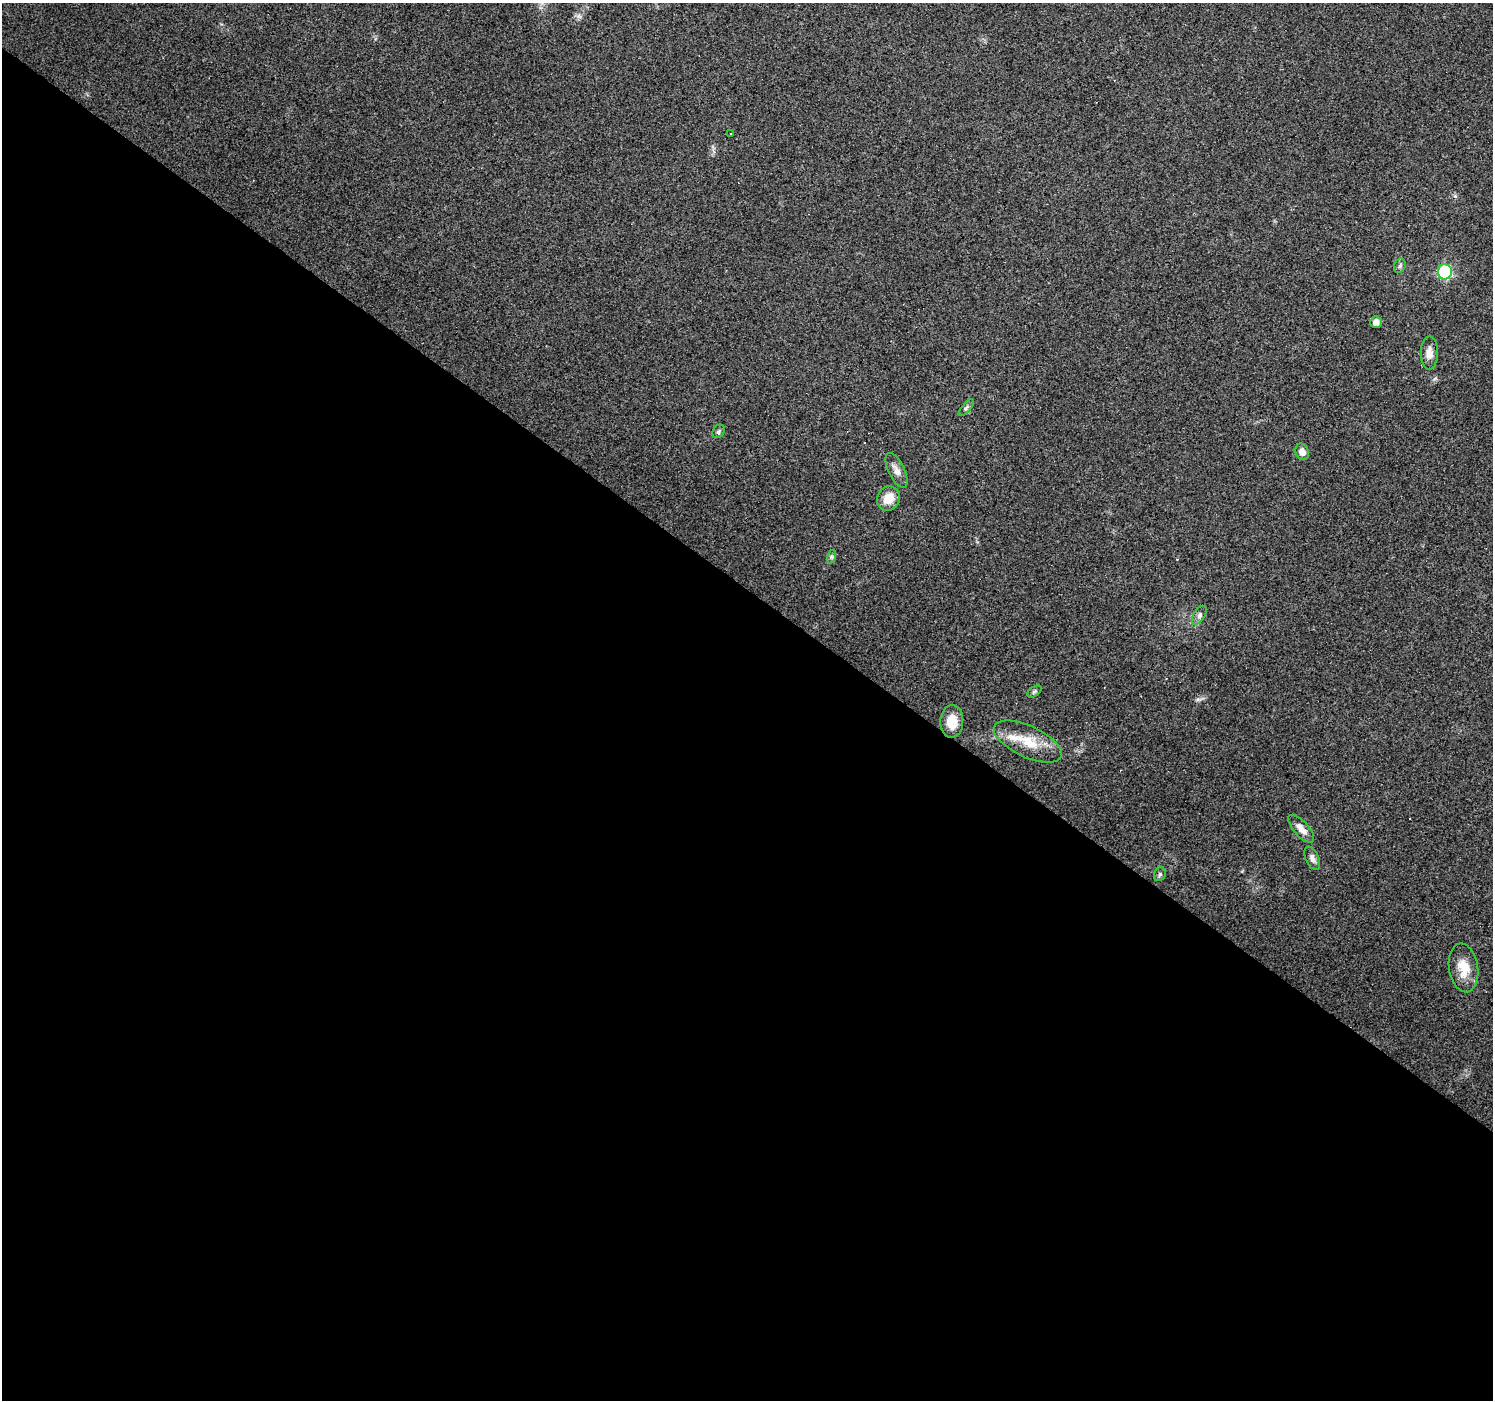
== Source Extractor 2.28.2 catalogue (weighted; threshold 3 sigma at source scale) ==
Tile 14 of 4 x 4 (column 2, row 4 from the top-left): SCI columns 1493-2983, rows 173-1570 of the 5968 x 6005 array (HDU 1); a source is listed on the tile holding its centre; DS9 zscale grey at full resolution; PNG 1495 x 1402 px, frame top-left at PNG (2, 3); each listed source drawn as its Kron ellipse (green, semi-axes under 4 px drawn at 4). Shown black and unused: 58% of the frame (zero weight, under 3 of 4 exposures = <1% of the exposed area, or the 3 px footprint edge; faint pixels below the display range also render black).
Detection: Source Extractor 2.28.2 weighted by HDU 2 'WHT'; one run over the whole footprint, this tile lists its part. Background 0.0939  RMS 0.0067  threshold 0.0302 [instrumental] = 3 sigma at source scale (4.5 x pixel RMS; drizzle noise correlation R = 1.50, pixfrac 1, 0.0396/0.0396 arcsec/px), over >= 5 px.
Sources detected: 22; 2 cosmic-ray / hot-pixel residue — neither listed nor drawn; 1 inside a brighter listed object's ellipse — not listed separately; the other 19 listed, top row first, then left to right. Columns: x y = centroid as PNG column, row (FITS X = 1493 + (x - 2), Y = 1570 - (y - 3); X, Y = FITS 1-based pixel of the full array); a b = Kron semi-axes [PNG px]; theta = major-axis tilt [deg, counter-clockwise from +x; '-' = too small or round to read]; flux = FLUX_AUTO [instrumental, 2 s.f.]
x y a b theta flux
730 133 3 2 - 0.61
1400 266 7 5 69 1.4
1445 272 7 7 - 84
1376 322 6 5 - 4.1
1429 353 17 8 89 5.4
966 408 10 4 50 1.5
718 431 7 5 55 1.3
1302 452 8 6 -67 4.1
896 470 19 8 -64 4.7
888 498 12 11 - 10
831 557 7 4 72 1.2
1199 615 10 5 59 2.3
1034 691 8 4 34 1.2
952 721 16 11 87 10
1028 742 37 15 -25 20
1301 829 17 7 -48 5.6
1312 858 12 6 -65 3.1
1160 874 7 5 62 1.4
1464 968 24 14 -81 13